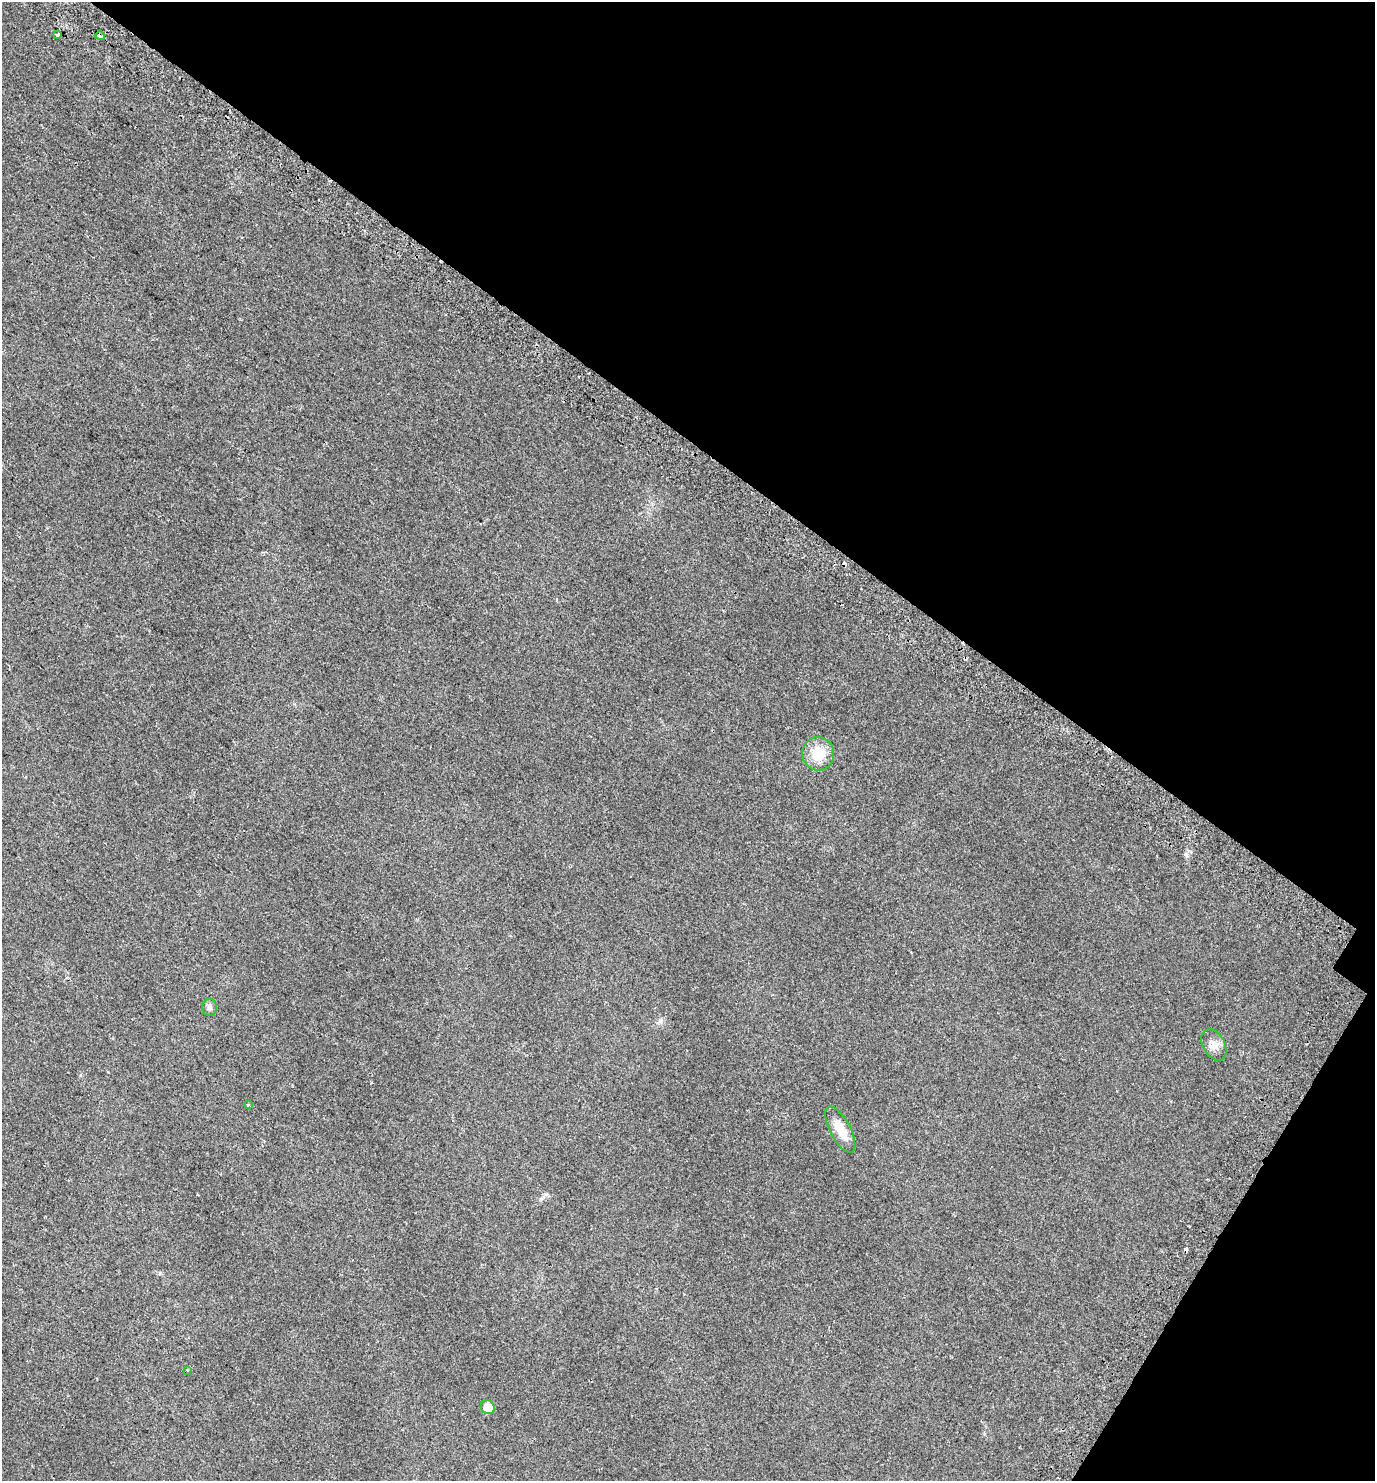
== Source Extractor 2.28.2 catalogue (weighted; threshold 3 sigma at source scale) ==
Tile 8 of 4 x 4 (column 4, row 2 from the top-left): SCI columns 4388-5760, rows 3022-4500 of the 6096 x 6036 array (HDU 1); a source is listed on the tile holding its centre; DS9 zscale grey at full resolution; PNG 1377 x 1483 px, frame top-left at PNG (2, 2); each listed source drawn as its Kron ellipse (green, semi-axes under 4 px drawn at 4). Shown black and unused: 34% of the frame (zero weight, under 2 of 3 exposures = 4% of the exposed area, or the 3 px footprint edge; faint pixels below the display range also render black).
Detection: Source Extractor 2.28.2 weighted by HDU 2 'WHT'; one run over the whole footprint, this tile lists its part. Background 0.0256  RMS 0.0054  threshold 0.0245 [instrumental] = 3 sigma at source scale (4.5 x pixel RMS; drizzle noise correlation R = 1.50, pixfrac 1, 0.0396/0.0396 arcsec/px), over >= 5 px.
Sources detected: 12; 3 cosmic-ray / hot-pixel residue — neither listed nor drawn; the other 9 listed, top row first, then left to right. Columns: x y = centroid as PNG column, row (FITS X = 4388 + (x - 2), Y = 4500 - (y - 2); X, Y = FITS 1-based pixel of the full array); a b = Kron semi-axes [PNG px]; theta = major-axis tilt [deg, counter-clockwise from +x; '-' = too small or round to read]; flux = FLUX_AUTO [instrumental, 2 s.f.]
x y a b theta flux
58 35 3 3 - 6.8
100 36 4 3 - 7
818 754 17 16 - 12
210 1007 9 7 -89 1.6
1214 1045 17 11 -61 4
248 1105 3 3 - 1.5
840 1130 25 10 -62 8.2
187 1370 3 3 - 0.53
488 1407 7 6 - 6.9
Overlapping masked pixels (flux is a lower limit): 1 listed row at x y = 100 36